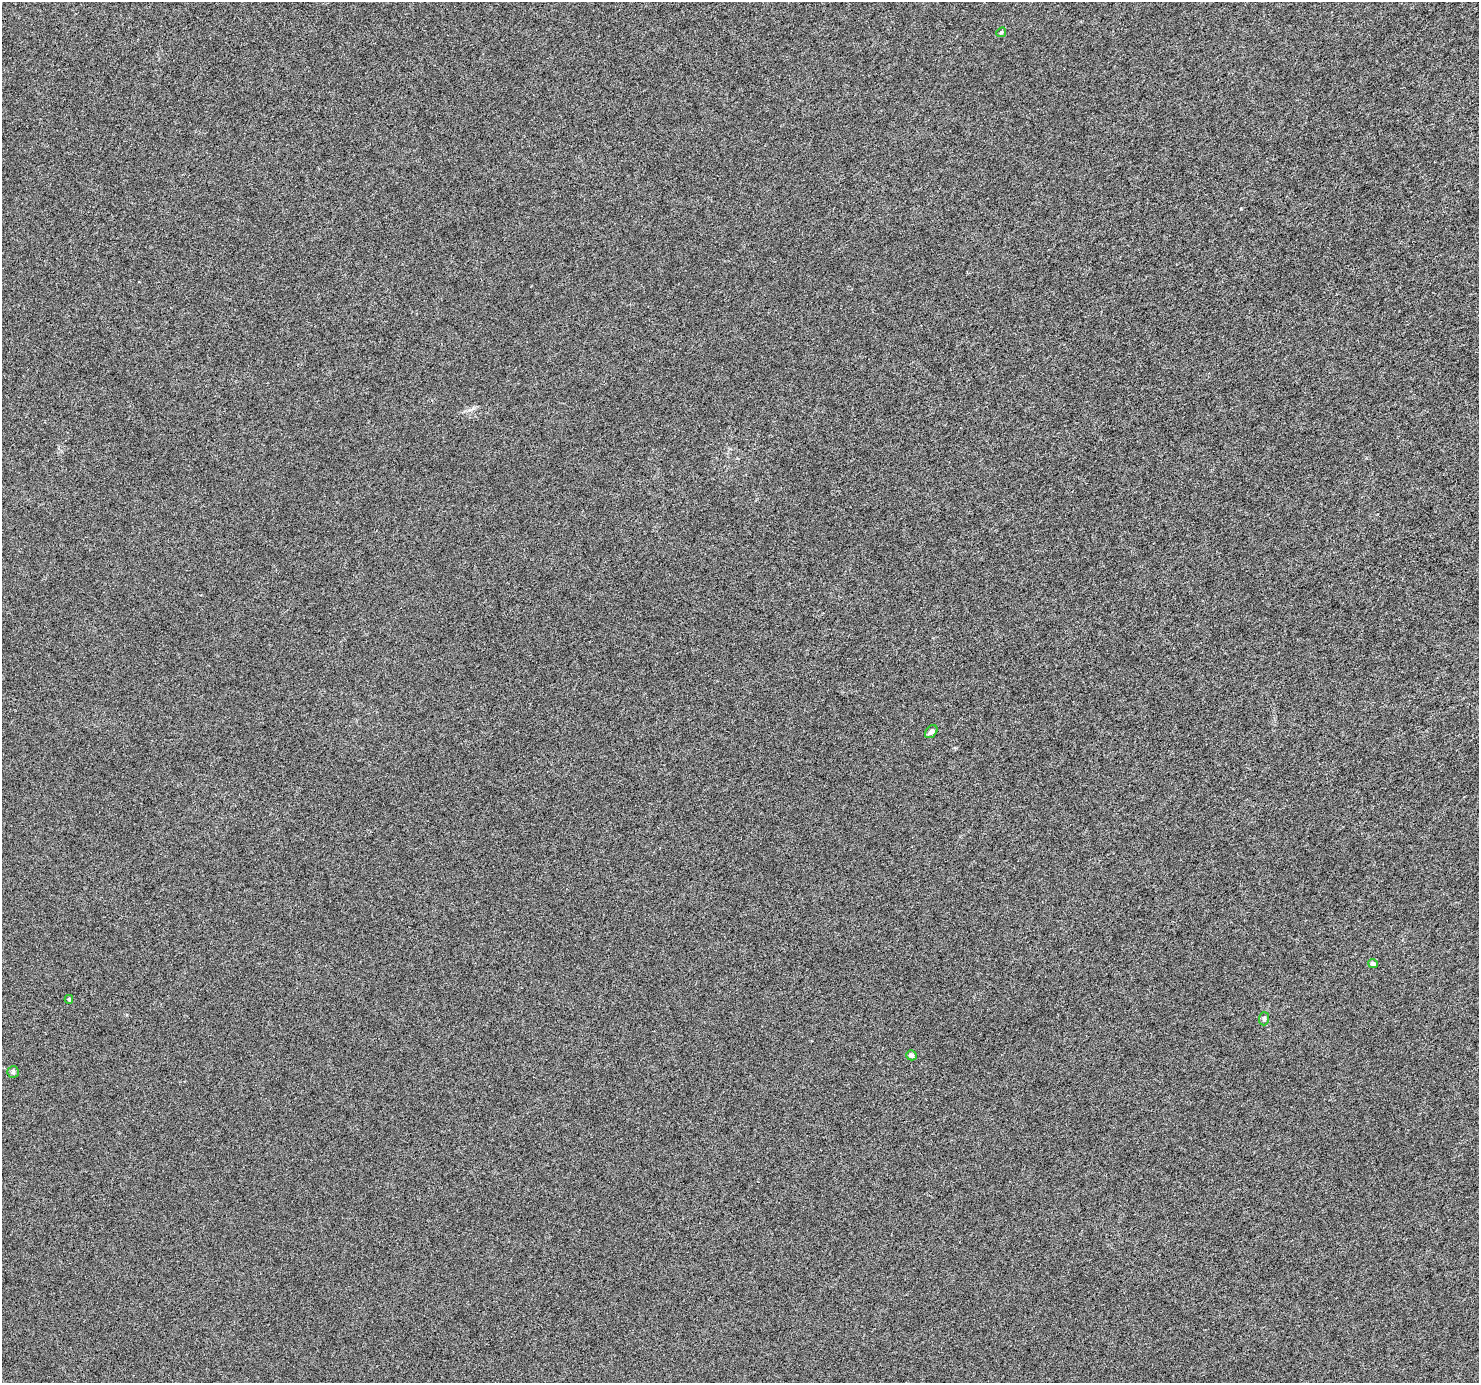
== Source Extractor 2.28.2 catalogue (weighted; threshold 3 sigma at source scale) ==
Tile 10 of 4 x 4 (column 2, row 3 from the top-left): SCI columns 1478-2954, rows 1503-2883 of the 5911 x 5828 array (HDU 1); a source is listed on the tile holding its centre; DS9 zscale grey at full resolution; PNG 1481 x 1385 px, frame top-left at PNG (2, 2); each listed source drawn as its Kron ellipse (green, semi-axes under 4 px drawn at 4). Shown black and unused: <1% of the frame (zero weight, under 4 of 8 exposures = <1% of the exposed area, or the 3 px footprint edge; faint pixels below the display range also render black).
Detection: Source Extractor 2.28.2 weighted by HDU 2 'WHT'; one run over the whole footprint, this tile lists its part. Background -2.55e-04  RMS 0.0013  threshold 0.00521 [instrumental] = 3 sigma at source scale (4.09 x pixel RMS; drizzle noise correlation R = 1.36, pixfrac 0.8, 0.0396/0.0396 arcsec/px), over >= 5 px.
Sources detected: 7; all 7 listed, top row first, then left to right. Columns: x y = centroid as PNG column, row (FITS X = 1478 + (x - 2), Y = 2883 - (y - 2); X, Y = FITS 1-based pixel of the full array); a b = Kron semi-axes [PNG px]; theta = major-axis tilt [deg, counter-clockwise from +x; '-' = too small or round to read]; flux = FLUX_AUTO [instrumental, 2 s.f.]
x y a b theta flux
1001 32 5 4 - 0.14
931 732 7 5 49 0.45
1373 963 5 4 - 0.39
69 999 4 4 - 0.17
1264 1019 7 5 87 0.27
911 1055 5 5 - 0.39
13 1072 6 5 - 0.2